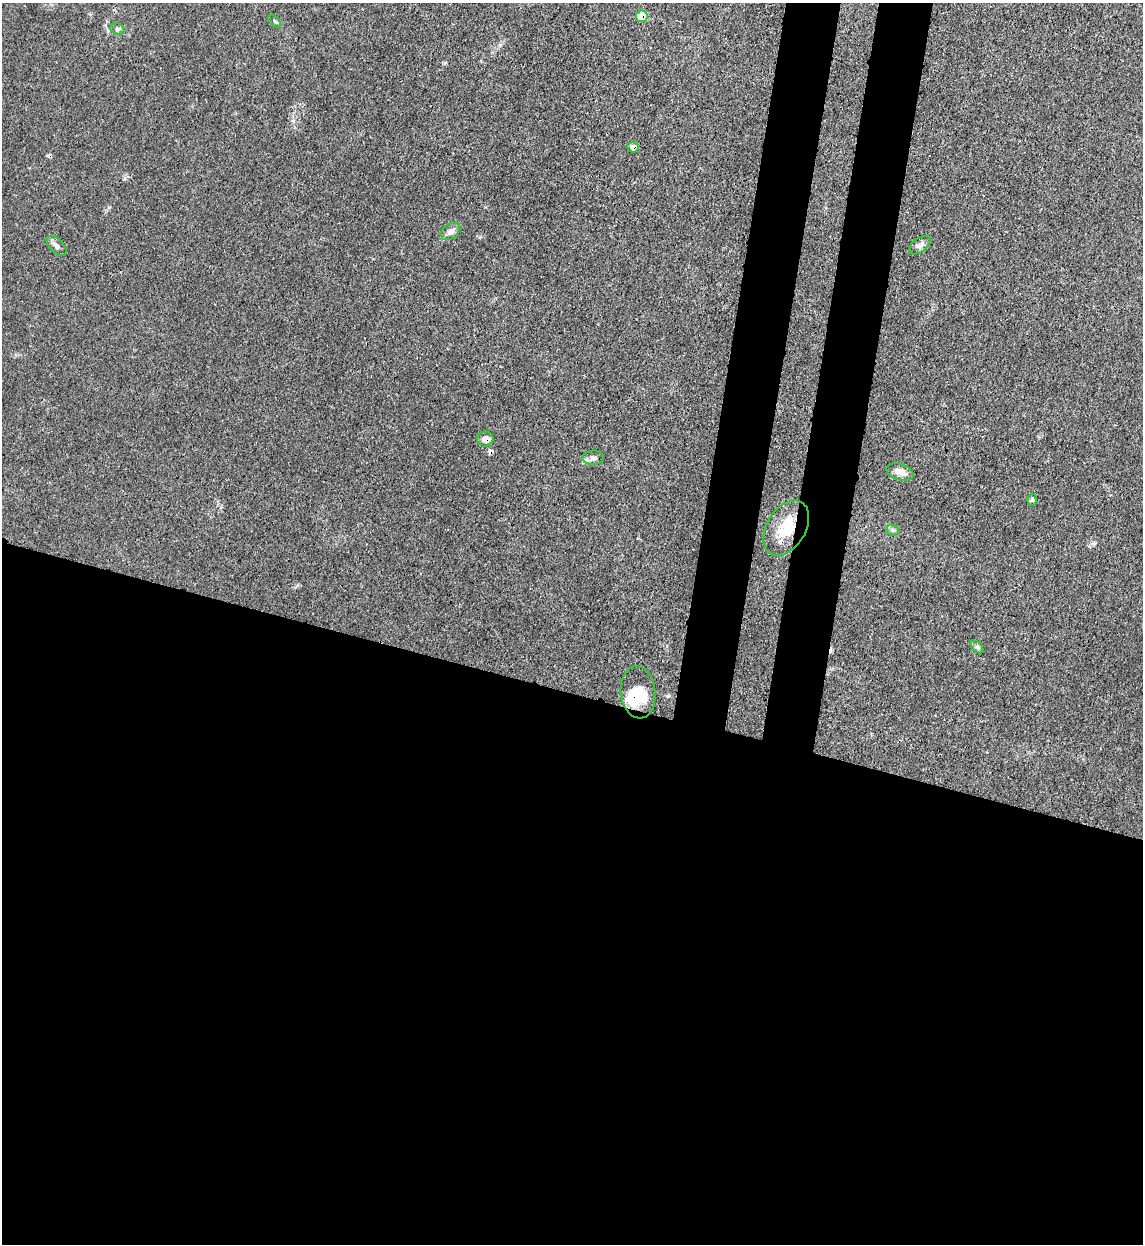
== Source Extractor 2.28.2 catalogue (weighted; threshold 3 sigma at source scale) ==
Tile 14 of 4 x 4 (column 2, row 4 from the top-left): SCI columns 1470-2610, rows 24-1265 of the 5101 x 5011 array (HDU 1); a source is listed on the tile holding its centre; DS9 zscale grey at full resolution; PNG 1145 x 1246 px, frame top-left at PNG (2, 3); each listed source drawn as its Kron ellipse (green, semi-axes under 4 px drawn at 4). Shown black and unused: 50% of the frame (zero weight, under 3 of 4 exposures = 7% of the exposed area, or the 3 px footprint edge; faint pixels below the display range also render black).
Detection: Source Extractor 2.28.2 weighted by HDU 2 'WHT'; one run over the whole footprint, this tile lists its part. Background 0.0171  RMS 0.0027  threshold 0.0122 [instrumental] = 3 sigma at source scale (4.5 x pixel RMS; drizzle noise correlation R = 1.50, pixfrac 1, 0.05/0.05 arcsec/px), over >= 5 px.
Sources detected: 21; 1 inside a brighter object's white glare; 4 cosmic-ray / hot-pixel residue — neither listed nor drawn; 1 inside a brighter listed object's ellipse — not listed separately; the other 15 listed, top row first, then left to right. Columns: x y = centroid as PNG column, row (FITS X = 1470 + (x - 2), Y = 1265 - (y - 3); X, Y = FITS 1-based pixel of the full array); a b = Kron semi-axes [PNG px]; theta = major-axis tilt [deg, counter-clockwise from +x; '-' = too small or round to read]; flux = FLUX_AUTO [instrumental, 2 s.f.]
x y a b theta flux
642 16 6 6 - 5
275 21 8 3 -45 0.39
117 29 7 5 -22 0.57
633 147 5 5 - 1.8
451 231 11 7 36 1.2
920 245 12 7 37 1.2
56 246 12 6 -45 1.2
485 439 8 7 - 1.7
593 458 10 7 2 1
900 472 14 7 -19 2.2
1032 500 6 5 - 0.45
786 528 30 19 58 8.9
893 530 6 5 - 0.48
977 647 8 4 -45 0.61
638 692 26 17 -84 7.7
Overlapping masked pixels (flux is a lower limit): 5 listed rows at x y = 642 16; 633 147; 485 439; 786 528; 638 692
Unlisted compact peaks at least as high as the median listed source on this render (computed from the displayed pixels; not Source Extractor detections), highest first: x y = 109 207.